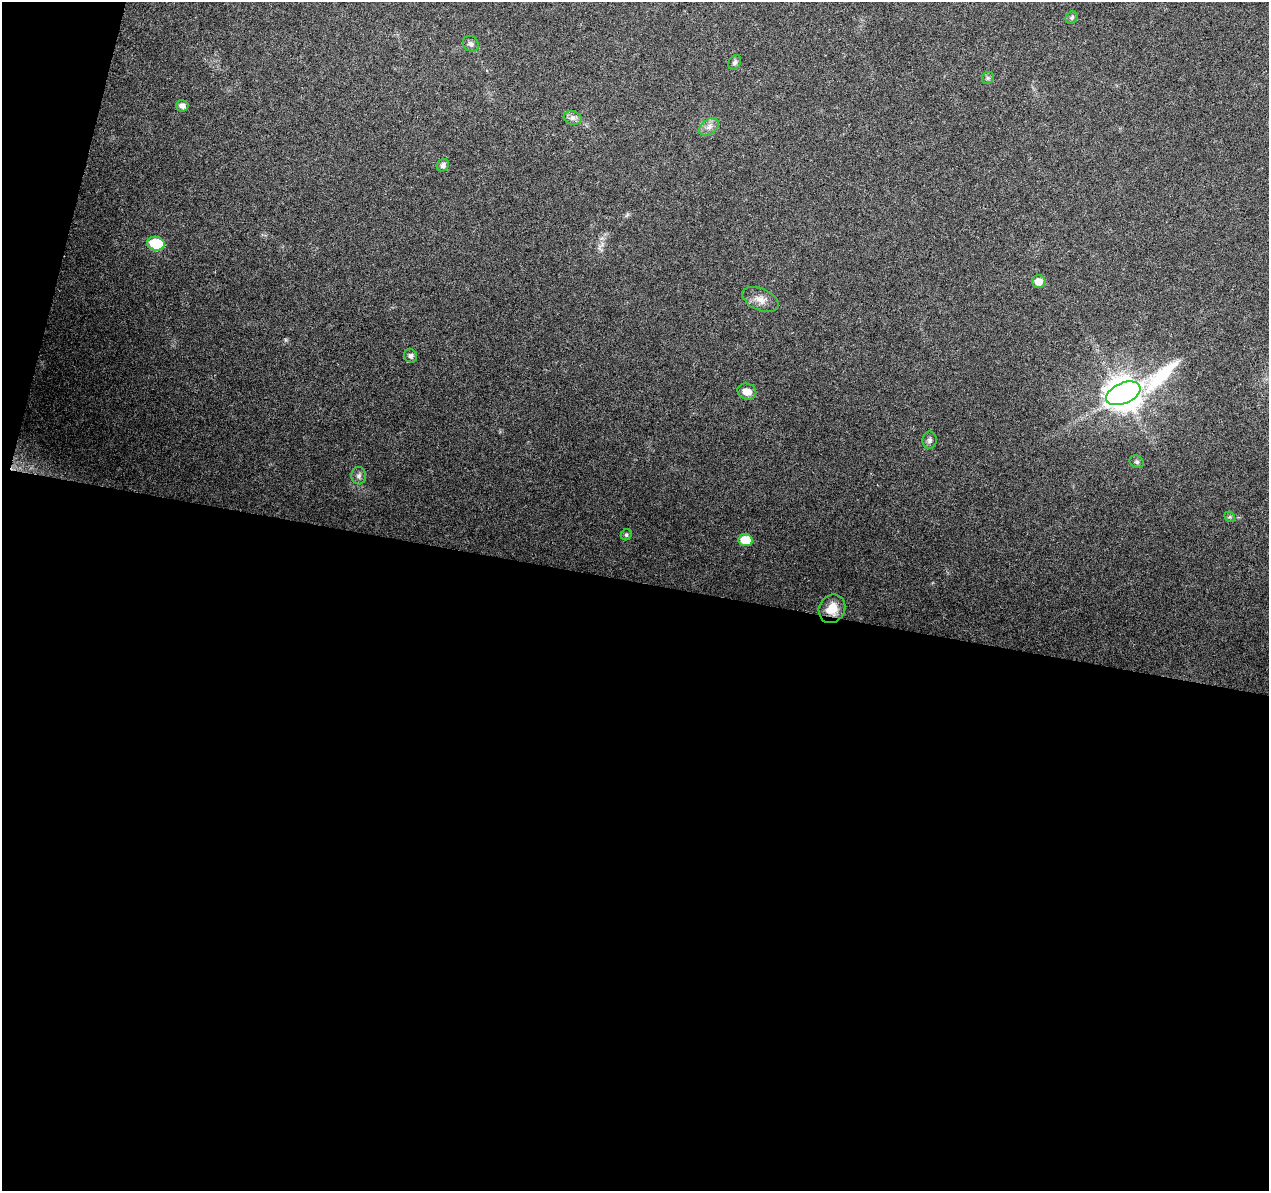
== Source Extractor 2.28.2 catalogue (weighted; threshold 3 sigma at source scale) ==
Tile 13 of 4 x 4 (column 1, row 4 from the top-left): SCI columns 7-1273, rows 284-1472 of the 5074 x 5261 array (HDU 1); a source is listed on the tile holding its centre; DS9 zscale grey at full resolution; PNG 1271 x 1193 px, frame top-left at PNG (2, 2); each listed source drawn as its Kron ellipse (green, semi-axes under 4 px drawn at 4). Shown black and unused: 53% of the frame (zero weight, under 3 of 6 exposures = <1% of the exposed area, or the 3 px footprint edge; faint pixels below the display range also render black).
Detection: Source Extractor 2.28.2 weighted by HDU 2 'WHT'; one run over the whole footprint, this tile lists its part. Background 0.0432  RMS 0.0035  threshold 0.0145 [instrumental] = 3 sigma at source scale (4.09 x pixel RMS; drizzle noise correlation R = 1.36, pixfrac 0.8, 0.0396/0.0396 arcsec/px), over >= 5 px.
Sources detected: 21; all 21 listed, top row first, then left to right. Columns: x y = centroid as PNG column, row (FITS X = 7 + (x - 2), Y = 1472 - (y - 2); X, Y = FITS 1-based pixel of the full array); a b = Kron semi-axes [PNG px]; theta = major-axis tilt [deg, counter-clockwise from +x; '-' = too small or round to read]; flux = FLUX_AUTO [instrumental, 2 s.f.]
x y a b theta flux
1072 17 6 5 - 0.63
471 44 8 7 - 1
735 62 8 6 57 0.77
988 78 6 5 - 0.62
182 106 6 5 - 1.2
573 118 9 6 -13 1.3
709 127 11 7 38 1.7
443 165 6 5 - 1.1
156 244 8 7 - 19
1038 282 7 6 - 3
760 299 19 11 -24 3.2
410 356 7 6 - 1
747 392 9 7 -20 2.9
1123 393 18 10 23 780
930 440 8 7 - 0.97
1137 462 7 6 - 0.68
359 476 8 7 - 1.2
1230 517 6 4 -44 0.49
626 535 6 5 - 0.6
745 540 7 6 - 8.5
832 609 15 13 59 5
Overlapping masked pixels (flux is a lower limit): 1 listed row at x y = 832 609